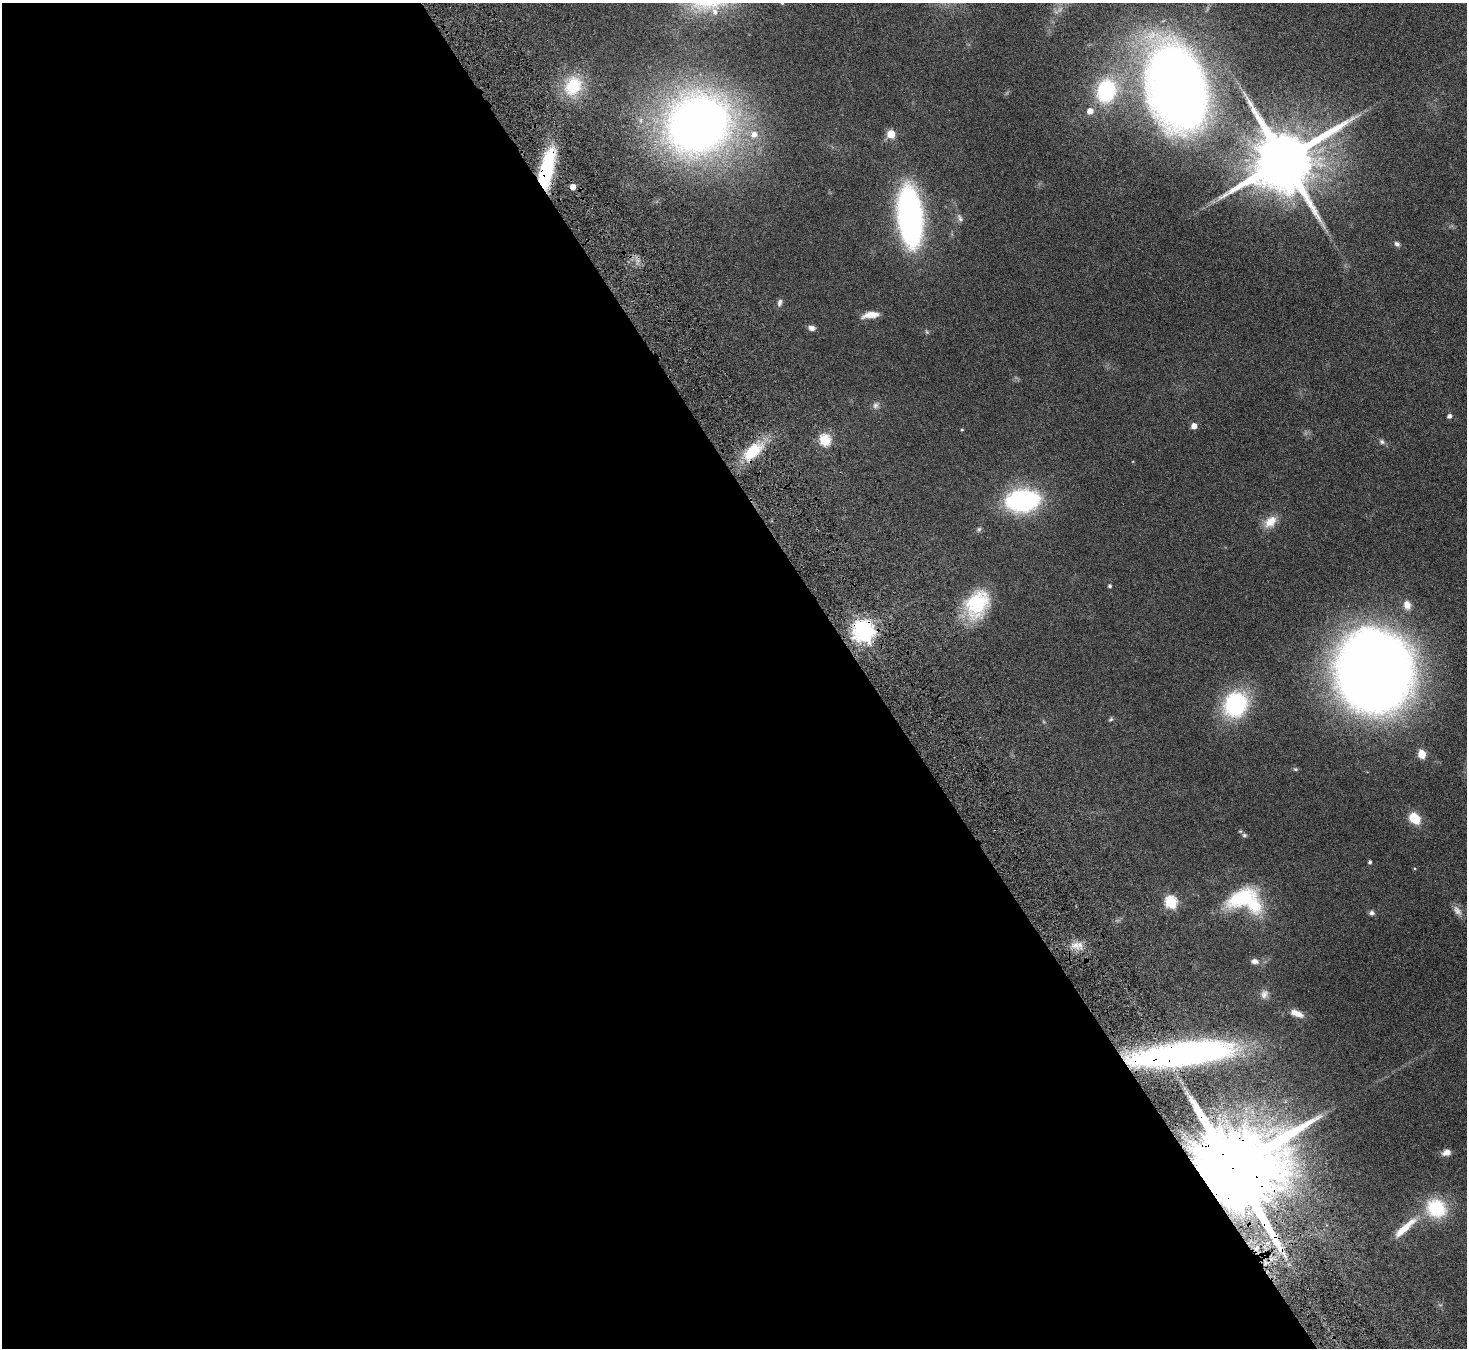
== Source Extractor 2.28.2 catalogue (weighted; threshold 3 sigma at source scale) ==
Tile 9 of 4 x 4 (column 1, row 3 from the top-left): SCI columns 53-1517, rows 1671-3016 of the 5965 x 5897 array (HDU 1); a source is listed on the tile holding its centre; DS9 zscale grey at full resolution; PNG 1469 x 1350 px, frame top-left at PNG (2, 3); no overlay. Shown black and unused: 59% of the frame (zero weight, under 4 of 8 exposures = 3% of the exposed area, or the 3 px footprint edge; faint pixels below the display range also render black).
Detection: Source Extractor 2.28.2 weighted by HDU 2 'WHT'; one run over the whole footprint, this tile lists its part. Background 0.0899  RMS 0.0048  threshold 0.0198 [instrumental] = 3 sigma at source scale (4.09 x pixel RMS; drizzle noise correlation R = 1.36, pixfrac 0.8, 0.05/0.05 arcsec/px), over >= 5 px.
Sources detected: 53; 1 cosmic-ray / hot-pixel residue — not listed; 1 inside a brighter listed object's ellipse — not listed separately; the other 51 listed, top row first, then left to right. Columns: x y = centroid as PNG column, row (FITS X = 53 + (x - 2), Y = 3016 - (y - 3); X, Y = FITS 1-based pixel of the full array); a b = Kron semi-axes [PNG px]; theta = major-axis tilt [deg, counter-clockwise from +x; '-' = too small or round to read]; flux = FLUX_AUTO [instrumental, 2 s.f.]
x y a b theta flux
782 3 4 4 - 0.56
573 86 26 21 57 19
1177 86 63 41 -76 520
1106 91 20 16 74 42
1090 111 6 6 - 4.2
698 124 43 37 34 450
754 134 9 8 - 3.7
891 134 5 5 - 14
1284 160 18 15 32 4800
547 169 43 12 78 36
910 216 43 17 -84 170
960 218 12 6 -64 1.6
1397 244 7 6 - 1.3
780 303 11 6 77 1.4
870 315 19 7 9 5.1
812 328 8 6 -18 2.1
875 405 9 8 - 1.6
1449 416 5 4 - 1.5
1194 426 5 4 - 3.8
962 430 4 3 - 0.38
825 440 6 5 - 40
1382 442 7 6 - 1.1
752 452 28 15 45 16
1023 500 24 16 6 85
1270 522 17 12 43 6.2
979 529 7 5 74 0.86
1110 586 4 4 - 0.83
977 604 34 26 64 27
1407 605 10 8 -78 3.8
863 631 8 7 - 270
1375 671 58 53 -80 660
1236 704 22 19 59 48
1111 719 7 4 30 0.72
1422 754 5 5 - 14
1415 818 14 11 -41 8.5
1244 835 7 5 -15 0.84
1370 862 4 3 - 0.84
1241 898 44 21 25 25
1171 902 6 6 - 47
1457 911 16 9 -51 2.7
1372 913 7 7 - 1.2
1076 945 13 8 6 3.9
1255 961 9 7 -8 2.2
1264 994 12 10 70 2.6
1297 1013 16 7 -21 4.4
1182 1055 93 19 7 180
1447 1152 9 6 19 3.1
1234 1168 26 18 26 14000
1436 1208 25 21 -29 23
1405 1228 36 8 42 9.7
1256 1248 8 6 46 2.1
Overlapping masked pixels (flux is a lower limit): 5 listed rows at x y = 547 169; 863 631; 1182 1055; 1234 1168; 1256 1248
Isophote crosses this tile's border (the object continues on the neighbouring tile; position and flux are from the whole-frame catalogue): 1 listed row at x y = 782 3